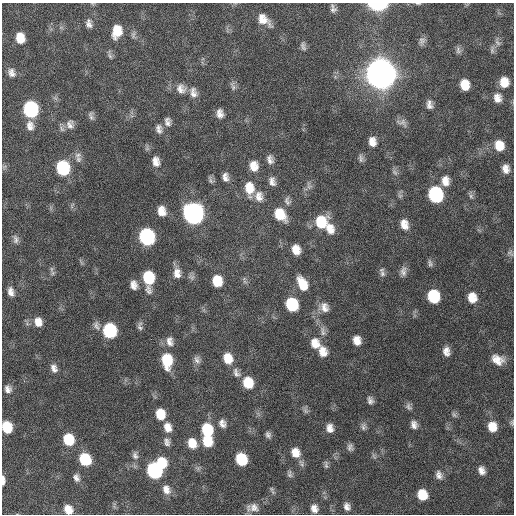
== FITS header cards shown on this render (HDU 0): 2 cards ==
NAXIS1  =                  512 / Axis length
NAXIS2  =                  512 / Axis length

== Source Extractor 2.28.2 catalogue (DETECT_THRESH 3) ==
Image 512 x 512 px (HDU 0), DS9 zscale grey, 1 PNG px = 1 image px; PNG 516 x 516 px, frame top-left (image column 1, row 512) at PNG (2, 3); no overlay
Background 127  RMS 12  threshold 36.2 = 3 sigma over >= 5 px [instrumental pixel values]
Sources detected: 137; all 137 listed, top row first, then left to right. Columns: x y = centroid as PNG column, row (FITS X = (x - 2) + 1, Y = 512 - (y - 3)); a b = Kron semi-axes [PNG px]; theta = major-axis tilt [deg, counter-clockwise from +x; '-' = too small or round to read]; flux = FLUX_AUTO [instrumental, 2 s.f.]
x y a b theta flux
418 3 7 3 -1 1.0e+03
378 4 11 5 1 1.0e+05
333 8 9 6 -71 3.1e+03
263 20 15 9 -41 1.0e+04
89 24 11 7 -78 3.8e+03
117 31 13 9 77 1.6e+04
133 35 11 6 88 2.3e+03
20 38 9 7 -79 1.4e+04
422 41 11 8 67 3.2e+03
498 43 11 6 -39 2.7e+03
303 46 12 6 -74 2.7e+03
458 50 11 6 -85 2.6e+03
492 50 13 6 83 2.9e+03
110 56 9 5 -70 2.0e+03
11 73 11 8 -63 4.5e+03
381 74 12 11 - 2.5e+06
504 82 11 10 - 1.2e+04
465 85 10 8 -80 1.4e+04
233 86 14 6 -73 3.0e+03
181 89 14 12 -62 7.5e+03
193 93 14 9 -78 5.8e+03
497 98 12 10 -80 7.1e+03
429 104 12 7 -76 4.3e+03
31 109 11 9 -77 1.2e+05
220 114 10 7 -81 5.3e+03
91 116 12 6 -73 2.6e+03
167 122 11 7 -81 4.0e+03
402 122 16 8 -19 4.2e+03
70 124 13 11 -79 5.3e+03
30 126 13 10 -79 6.2e+03
159 129 13 8 -77 4.3e+03
372 142 11 8 -81 6.9e+03
499 145 11 9 -77 1.3e+04
78 155 10 9 - 4.3e+03
361 158 11 6 -85 2.7e+03
270 159 10 7 -74 4.2e+03
156 161 13 9 -78 6.6e+03
254 166 12 10 -81 9.2e+03
4 167 7 5 45 1.5e+03
63 168 11 9 -76 6.6e+04
506 169 10 8 -82 5.9e+03
395 172 10 6 -53 2.6e+03
225 177 11 7 -77 4.6e+03
210 180 11 6 -64 2.2e+03
272 181 11 7 -76 4.5e+03
445 181 12 9 -89 7.9e+03
309 186 12 7 -76 3.1e+03
249 188 17 11 -84 1.5e+04
435 194 11 9 -78 9.8e+04
259 196 14 10 -83 7.1e+03
400 196 8 6 -54 2.1e+03
471 196 8 6 -65 2.2e+03
287 201 12 8 -77 3.5e+03
162 211 11 9 -75 8.7e+03
193 214 12 10 -74 4.2e+05
280 214 13 10 -54 2.1e+04
321 222 13 12 - 2.7e+04
404 224 12 9 -73 8.1e+03
330 229 14 10 -74 9.0e+03
147 237 11 9 -74 1.4e+05
16 239 12 7 -78 3.4e+03
296 250 9 7 -70 9.3e+03
510 253 10 6 -45 2.3e+03
430 263 10 6 -70 2.2e+03
403 271 13 8 86 4.2e+03
53 273 6 6 - 1.9e+03
177 273 13 9 -86 7.2e+03
382 274 10 7 -76 2.9e+03
191 277 10 7 -29 2.9e+03
148 278 14 8 -87 3.9e+04
217 281 10 8 -81 1.8e+04
245 282 7 4 -19 1.4e+03
302 284 15 9 -63 1.5e+04
134 285 10 7 -78 5.4e+03
11 292 10 6 -78 4.6e+03
433 296 10 9 - 4.3e+04
472 297 11 9 -80 1.1e+04
292 304 10 9 - 4.5e+04
324 307 14 12 -54 7.6e+03
38 322 10 8 -73 7.8e+03
96 325 13 8 -70 3.7e+03
140 326 11 6 -85 2.6e+03
110 330 10 9 - 6.9e+04
323 331 16 7 -76 5.5e+03
357 340 9 8 - 7.7e+03
170 341 13 9 -80 5.7e+03
315 343 14 12 -62 1.1e+04
446 351 10 7 -77 5.6e+03
323 352 13 10 -74 9.1e+03
228 358 12 10 -69 1.3e+04
167 360 15 10 -85 2.9e+04
197 360 11 8 -68 3.7e+03
497 360 14 10 -26 9.5e+03
54 368 10 7 -68 4.3e+03
236 373 14 9 -58 5.2e+03
248 383 11 9 -72 2.0e+04
8 389 10 8 -72 4.2e+03
370 400 8 6 -73 3.2e+03
409 407 11 7 -58 2.7e+03
305 410 10 6 -61 2.3e+03
160 414 10 8 -78 1.7e+04
454 415 9 5 -52 1.9e+03
222 423 11 9 -63 4.7e+03
512 423 7 6 - 1.6e+03
414 425 9 7 -76 4.3e+03
363 426 11 7 -85 2.9e+03
7 427 10 8 -72 2.4e+04
168 427 13 9 -71 8.0e+03
492 427 10 9 - 1.2e+04
330 428 10 8 -84 5.8e+03
207 430 11 9 -68 3.4e+04
268 435 8 7 - 2.6e+03
68 439 10 9 - 2.7e+04
207 441 11 9 -75 2.1e+04
167 442 11 7 -75 3.6e+03
192 443 11 9 -69 1.2e+04
350 447 9 7 -88 2.9e+03
295 453 12 11 - 9.9e+03
135 455 10 7 -73 3.1e+03
374 456 10 4 -60 1.7e+03
85 459 10 9 - 3.5e+04
241 459 10 8 -69 3.3e+04
162 463 11 8 -78 2.2e+04
326 465 11 5 -81 2.1e+03
481 470 9 6 -67 5.0e+03
154 471 10 9 - 1.3e+05
290 474 10 6 -82 2.4e+03
439 475 11 8 -68 4.2e+03
76 478 9 7 -64 3.6e+03
3 480 10 4 90 4.0e+03
166 489 12 9 -66 6.0e+03
271 489 9 5 -55 1.8e+03
422 495 9 8 - 1.7e+04
347 507 9 7 -68 4.2e+03
254 508 14 11 -19 6.6e+03
314 508 9 7 -69 5.1e+03
68 510 9 7 -60 9.4e+03
At the frame edge (FLAGS 8, measured only in part): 6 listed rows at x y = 418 3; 378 4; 512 423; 7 427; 3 480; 68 510